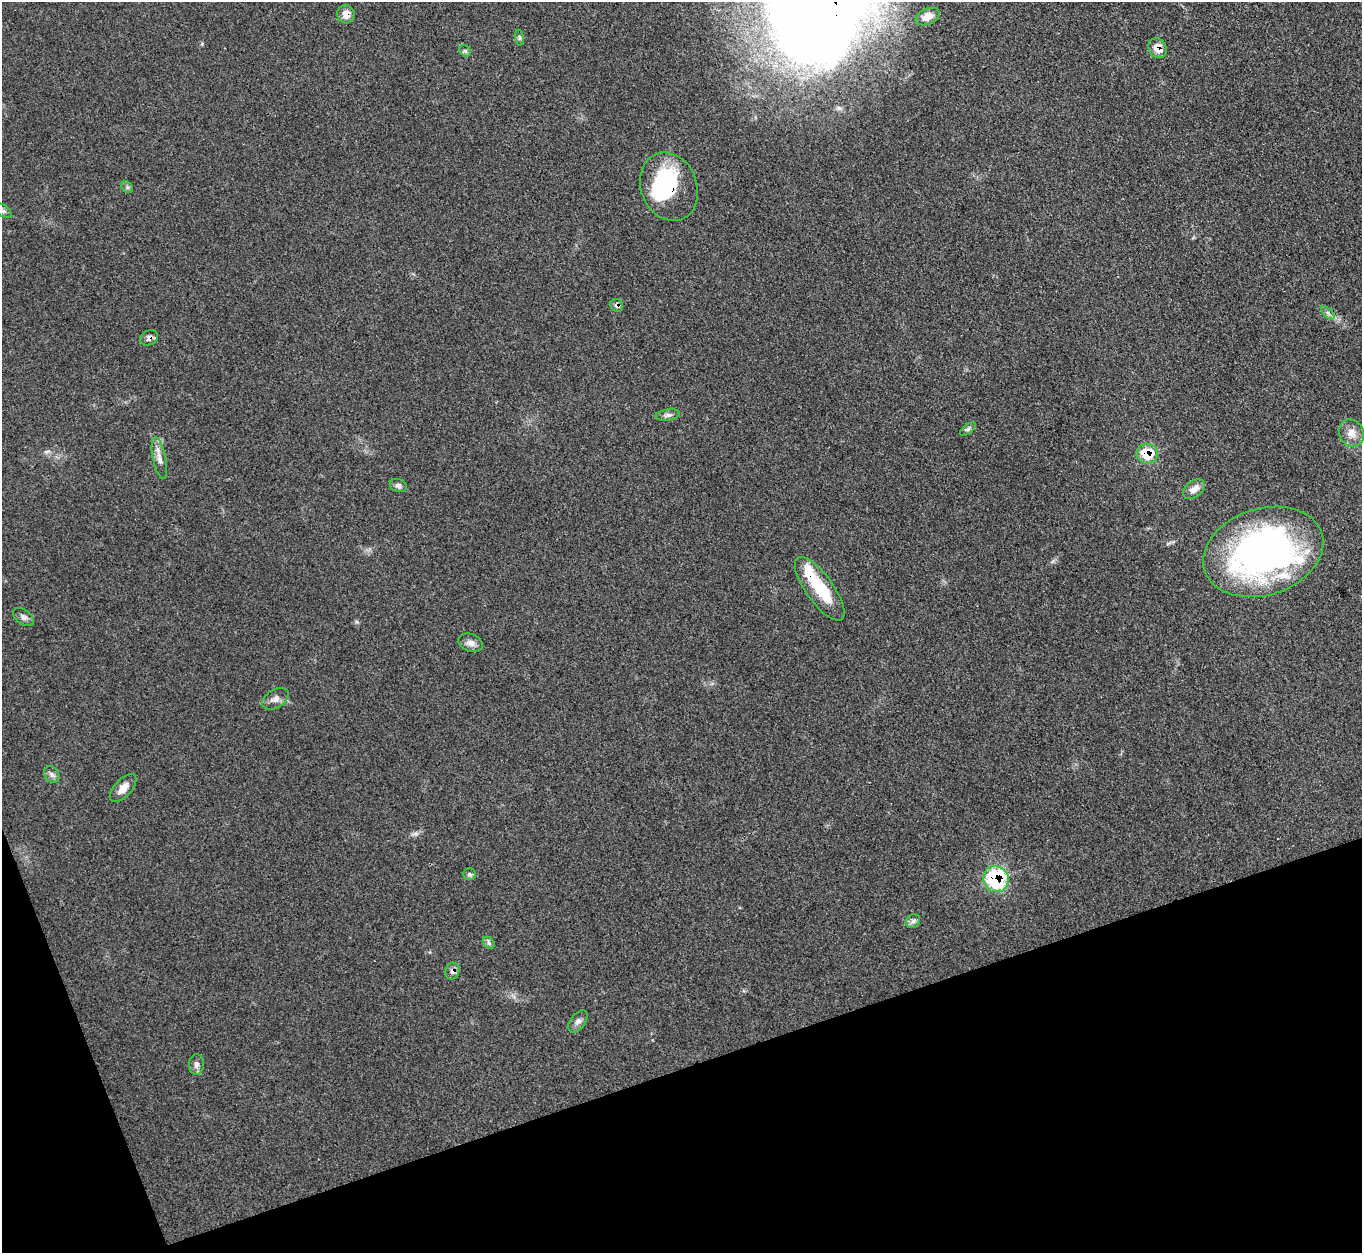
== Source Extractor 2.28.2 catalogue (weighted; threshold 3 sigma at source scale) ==
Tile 14 of 4 x 4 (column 2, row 4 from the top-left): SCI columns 1370-2729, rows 155-1405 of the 5457 x 5441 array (HDU 1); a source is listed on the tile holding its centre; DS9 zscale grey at full resolution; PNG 1364 x 1255 px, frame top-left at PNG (2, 2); each listed source drawn as its Kron ellipse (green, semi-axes under 4 px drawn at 4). Shown black and unused: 17% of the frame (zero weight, under 3 of 4 exposures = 1% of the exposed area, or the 3 px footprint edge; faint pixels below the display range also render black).
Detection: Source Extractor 2.28.2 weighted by HDU 2 'WHT'; one run over the whole footprint, this tile lists its part. Background 0.153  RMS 0.0075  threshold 0.0336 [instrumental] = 3 sigma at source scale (4.5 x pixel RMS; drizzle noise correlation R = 1.50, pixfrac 1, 0.05/0.05 arcsec/px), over >= 5 px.
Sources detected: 34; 1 inside a brighter object's white glare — neither listed nor drawn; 1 inside a brighter listed object's ellipse — not listed separately; the other 32 listed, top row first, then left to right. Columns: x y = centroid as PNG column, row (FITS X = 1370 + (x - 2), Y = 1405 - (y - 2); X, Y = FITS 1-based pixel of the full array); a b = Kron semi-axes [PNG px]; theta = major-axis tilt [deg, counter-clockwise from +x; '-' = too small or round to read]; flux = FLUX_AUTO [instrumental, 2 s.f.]
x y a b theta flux
346 14 9 8 - 6.1
927 17 12 7 24 7.1
519 38 8 4 -81 1.3
1158 48 10 8 -55 8.1
465 51 6 5 - 1.4
127 187 6 5 - 1.3
669 187 35 28 -68 69
2 210 10 5 -34 2.4
617 305 6 6 - 2.4
1328 313 8 4 -45 1.9
149 338 9 7 27 3
668 415 12 5 7 2.8
968 429 9 4 36 1.7
1351 433 14 12 -58 7.3
1147 454 11 10 - 19
159 458 21 6 -78 5.7
398 485 8 6 -20 2
1194 489 12 8 35 5.5
1263 552 61 43 18 290
820 589 38 13 -54 33
23 617 12 7 -37 3
470 643 12 8 -20 4.5
275 699 14 9 33 4.4
52 775 9 7 -57 2.6
123 788 17 8 48 6.4
470 874 6 5 - 1.6
996 879 13 12 - 60
913 921 8 6 45 2.3
489 943 7 5 -46 1.6
452 971 8 7 - 2.9
578 1021 12 7 53 3.2
196 1065 10 7 87 3.2
Overlapping masked pixels (flux is a lower limit): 8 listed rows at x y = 346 14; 1158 48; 669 187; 617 305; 149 338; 1147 454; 996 879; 452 971
Isophote crosses this tile's border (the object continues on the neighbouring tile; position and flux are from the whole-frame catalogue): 1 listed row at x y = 2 210